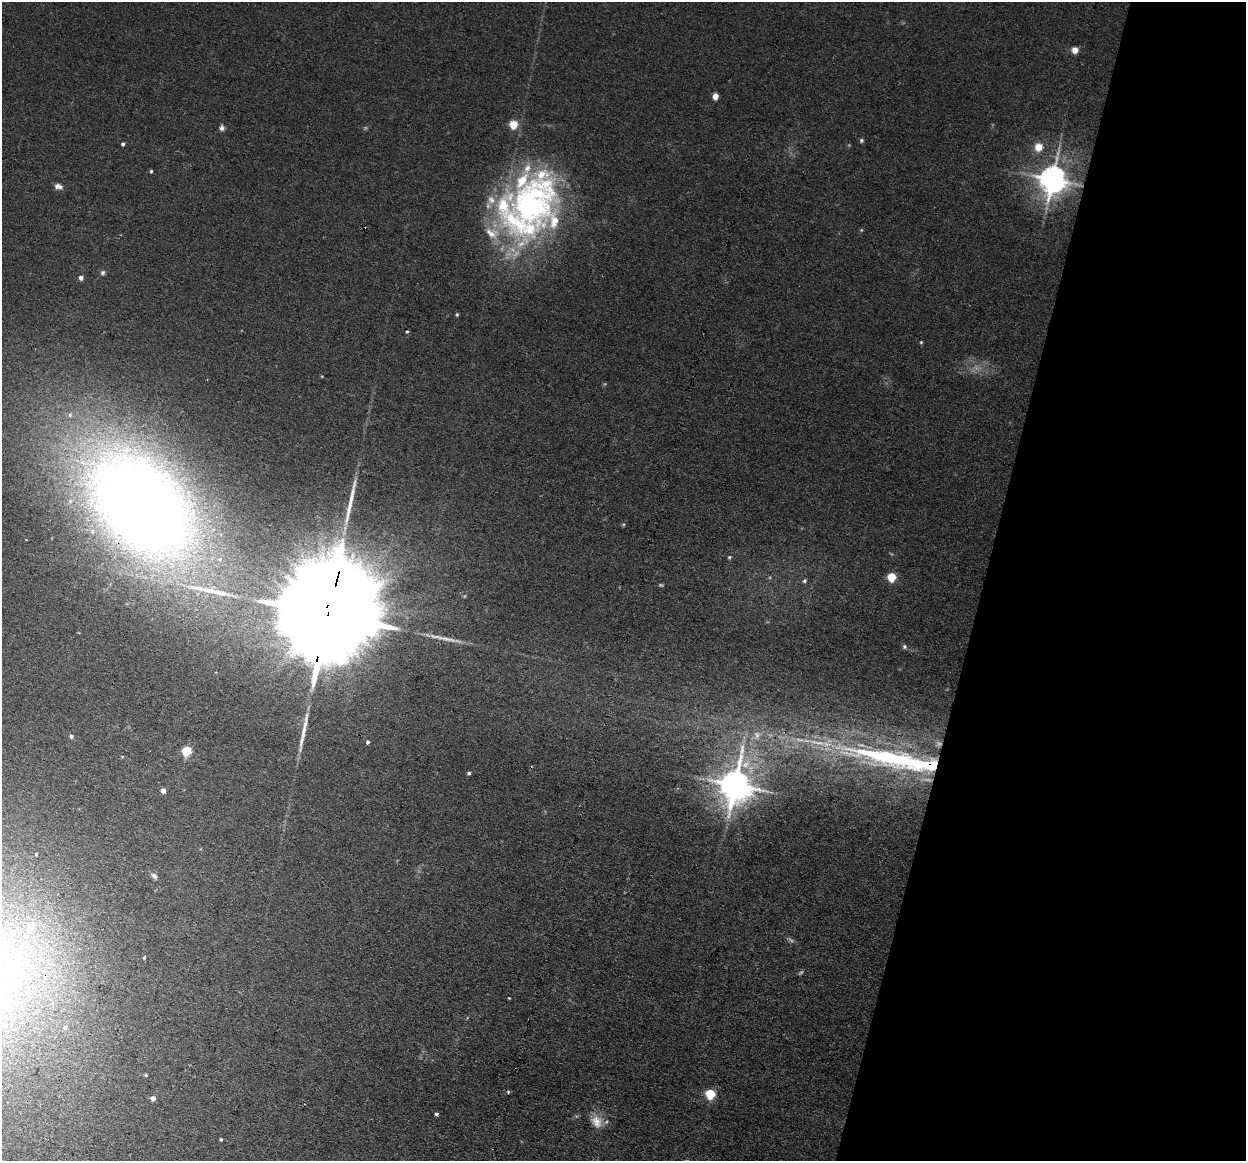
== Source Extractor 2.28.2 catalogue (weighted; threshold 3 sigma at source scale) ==
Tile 8 of 4 x 4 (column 4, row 2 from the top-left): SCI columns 3732-4975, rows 2561-3719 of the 4975 x 5000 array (HDU 1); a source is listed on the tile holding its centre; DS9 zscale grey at full resolution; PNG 1248 x 1163 px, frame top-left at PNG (2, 2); no overlay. Shown black and unused: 21% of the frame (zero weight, under 3 of 4 exposures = <1% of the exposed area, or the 3 px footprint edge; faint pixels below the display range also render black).
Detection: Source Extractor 2.28.2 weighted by HDU 2 'WHT'; one run over the whole footprint, this tile lists its part. Background 0.046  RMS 0.0054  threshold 0.0245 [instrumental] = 3 sigma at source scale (4.5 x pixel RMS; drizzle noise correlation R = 1.50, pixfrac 1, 0.05/0.05 arcsec/px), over >= 5 px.
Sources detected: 68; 7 too faint to see at this stretch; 1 inside a brighter object's white glare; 3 long thin detections or spike segments (spike, bleed or trail) — not listed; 13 inside a brighter listed object's ellipse — not listed separately; the other 44 listed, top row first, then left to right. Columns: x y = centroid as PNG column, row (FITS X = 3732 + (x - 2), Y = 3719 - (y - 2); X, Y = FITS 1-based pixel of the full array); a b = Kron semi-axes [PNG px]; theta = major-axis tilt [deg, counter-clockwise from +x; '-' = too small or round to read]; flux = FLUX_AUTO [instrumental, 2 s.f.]
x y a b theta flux
1075 50 5 5 - 5.8
715 96 5 4 - 8.4
513 125 5 5 - 21
222 128 7 6 - 1.8
861 140 5 5 - 1
123 144 4 3 - 1.4
1039 147 5 5 - 15
151 171 4 3 - 0.8
1053 179 9 8 - 840
58 186 9 6 -11 2.7
528 207 84 62 64 160
861 230 5 4 - 0.56
103 272 7 5 46 1.3
81 278 5 5 - 2.4
457 315 5 4 - 0.7
407 332 4 4 - 0.62
921 342 4 4 - 0.56
322 376 5 3 - 0.39
141 505 124 81 -46 670
729 557 5 4 - 0.67
892 577 5 5 - 25
804 581 6 4 15 0.99
327 618 53 20 75 32000
904 647 6 5 - 0.98
303 732 31 6 83 6.8
71 736 5 5 - 1.2
368 742 4 4 - 1
187 751 5 5 - 33
891 758 118 21 -11 160
469 773 4 3 - 0.93
735 785 11 9 85 1200
163 791 4 4 - 3.9
36 854 3 3 - 1.6
154 876 10 6 -34 1.9
31 925 15 12 36 8.2
144 958 4 4 - 0.64
509 998 4 3 - 0.37
146 1075 4 3 - 0.64
508 1092 5 4 - 0.66
710 1094 5 5 - 36
153 1098 4 4 - 3.6
436 1114 4 4 - 1.2
597 1121 18 14 -59 7.1
221 1139 4 3 - 0.65
Overlapping masked pixels (flux is a lower limit): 4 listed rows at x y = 1053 179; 141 505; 327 618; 891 758